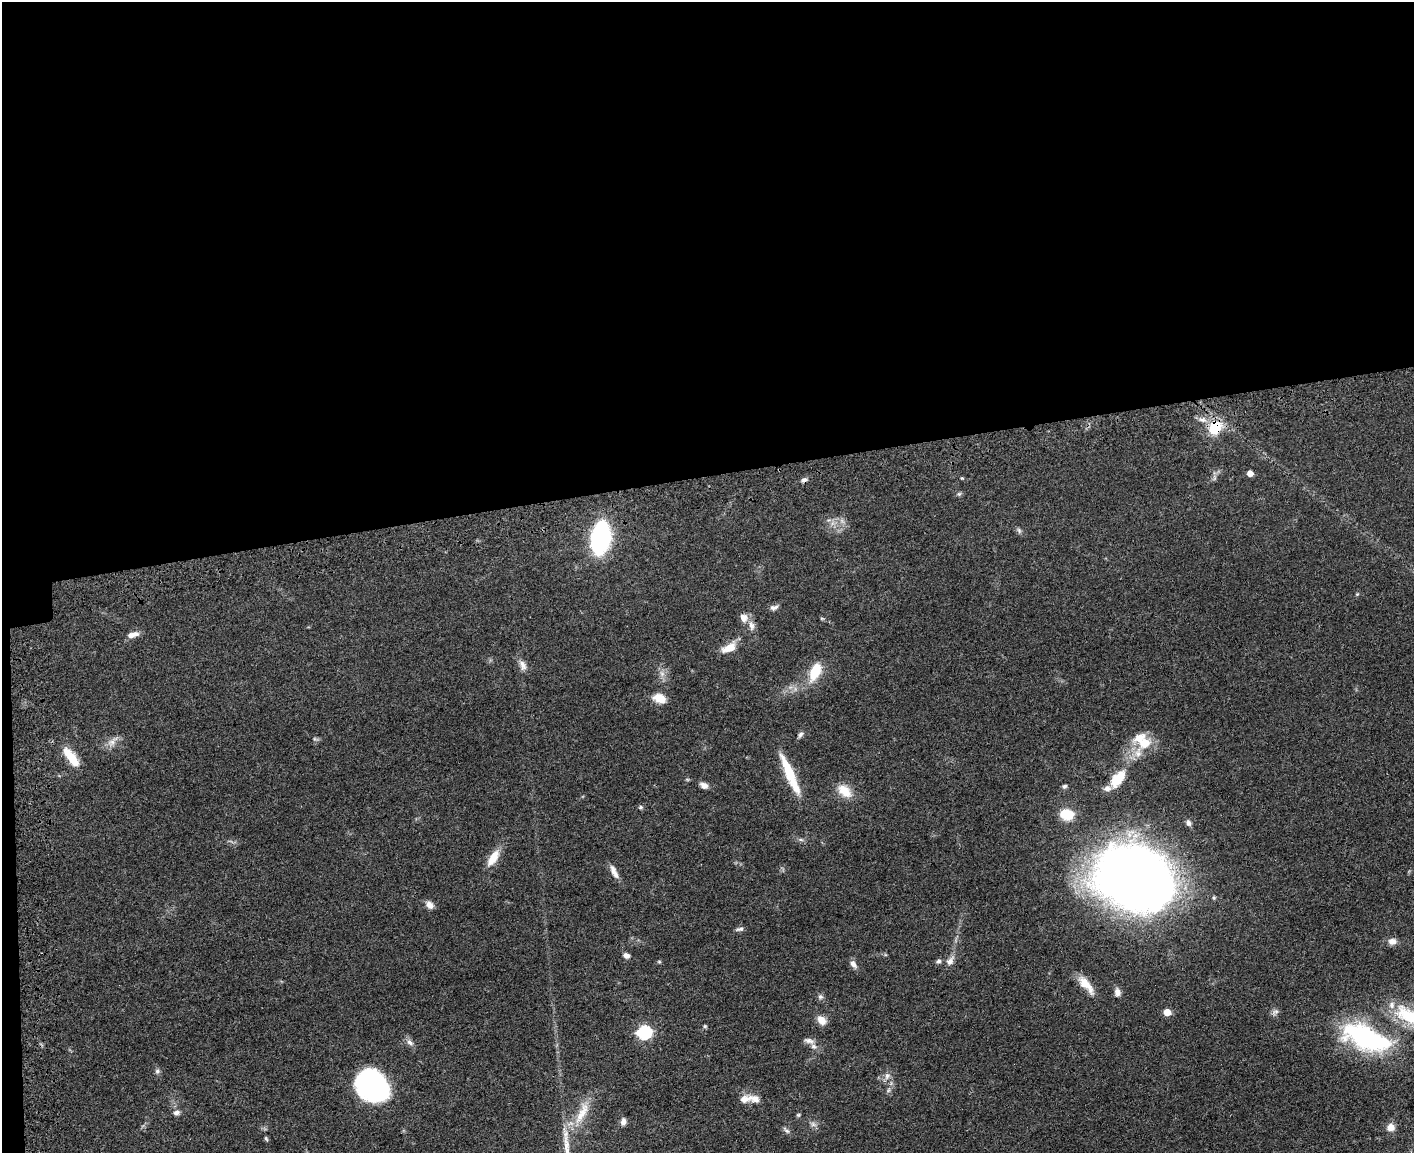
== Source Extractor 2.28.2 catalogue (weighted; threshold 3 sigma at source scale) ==
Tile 1 of 3 x 4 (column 1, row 1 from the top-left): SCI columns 292-1703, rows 3519-4669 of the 4709 x 4733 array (HDU 1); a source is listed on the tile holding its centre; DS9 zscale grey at full resolution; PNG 1416 x 1155 px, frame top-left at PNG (2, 2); no overlay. Shown black and unused: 42% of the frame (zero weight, under 3 of 4 exposures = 7% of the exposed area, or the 3 px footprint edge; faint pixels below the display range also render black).
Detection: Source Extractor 2.28.2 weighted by HDU 2 'WHT'; one run over the whole footprint, this tile lists its part. Background 0.0467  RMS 0.0051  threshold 0.023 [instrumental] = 3 sigma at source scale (4.5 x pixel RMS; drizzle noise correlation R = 1.50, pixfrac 1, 0.05/0.05 arcsec/px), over >= 5 px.
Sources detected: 77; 1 too faint to see at this stretch — not listed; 7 inside a brighter listed object's ellipse — not listed separately; the other 69 listed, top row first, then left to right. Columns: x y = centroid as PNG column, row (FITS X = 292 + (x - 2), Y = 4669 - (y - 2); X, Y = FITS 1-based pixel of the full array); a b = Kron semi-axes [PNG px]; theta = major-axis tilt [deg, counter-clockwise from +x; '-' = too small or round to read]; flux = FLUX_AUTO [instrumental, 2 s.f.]
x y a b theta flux
1202 420 13 8 -9 3.3
1215 428 15 12 59 17
1250 473 5 5 - 4.4
962 478 6 4 -43 0.53
1214 478 9 5 82 1.3
804 480 8 6 37 1.6
959 494 7 5 20 0.96
842 521 8 5 -45 1.6
1019 530 9 5 -64 1.2
600 538 22 12 82 100
1357 594 5 4 - 0.58
774 607 11 6 15 2
744 618 12 10 -70 3.4
822 618 6 4 -2 0.58
133 635 15 6 15 3.7
729 648 18 9 27 7.4
523 665 15 9 -68 3.3
815 671 14 8 66 19
659 698 16 10 -21 6
800 735 9 5 57 1.3
315 739 8 5 -15 0.91
112 741 20 9 46 4.1
1144 743 20 19 - 13
71 757 28 10 -53 11
790 774 51 9 -66 19
1118 779 26 12 51 12
704 785 9 7 -24 2.6
1064 786 6 5 - 1.2
844 791 21 13 -40 8.3
640 807 6 5 - 0.9
1067 814 13 10 -9 13
1188 823 8 6 -71 1.7
493 858 21 9 57 8.2
614 872 19 7 -65 3.8
1134 877 50 37 -21 910
1214 897 5 5 - 0.86
429 905 10 7 -41 3.2
740 929 10 5 9 1.4
1392 941 9 7 3 3.5
626 955 8 6 -16 2
938 961 7 6 - 1.3
950 961 14 9 56 3.3
659 962 5 5 - 0.6
853 964 11 7 -49 2.5
1086 985 27 9 -50 8
1117 992 10 7 -82 2.5
820 997 7 7 - 1.4
1167 1012 5 5 - 10
1275 1012 11 7 43 1.7
1409 1016 38 17 -26 29
822 1020 13 9 -44 4.1
705 1026 5 4 - 0.68
644 1032 7 6 - 92
1367 1038 60 25 -21 76
809 1041 16 7 -15 2.4
409 1042 12 6 -35 2.2
157 1071 7 6 - 1.3
887 1076 10 8 73 2.6
372 1085 31 26 -47 87
888 1090 9 5 67 1.4
755 1099 17 10 -24 4.4
176 1113 8 7 - 1.9
582 1113 40 12 63 14
798 1115 6 5 - 0.7
623 1121 9 6 80 2
813 1124 9 6 -16 1.8
1390 1127 9 9 - 4
786 1130 11 5 -44 1.4
266 1139 8 4 -65 0.8
Overlapping masked pixels (flux is a lower limit): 2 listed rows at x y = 1215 428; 804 480
Isophote crosses this tile's border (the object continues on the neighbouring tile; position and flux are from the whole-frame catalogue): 1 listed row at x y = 1409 1016